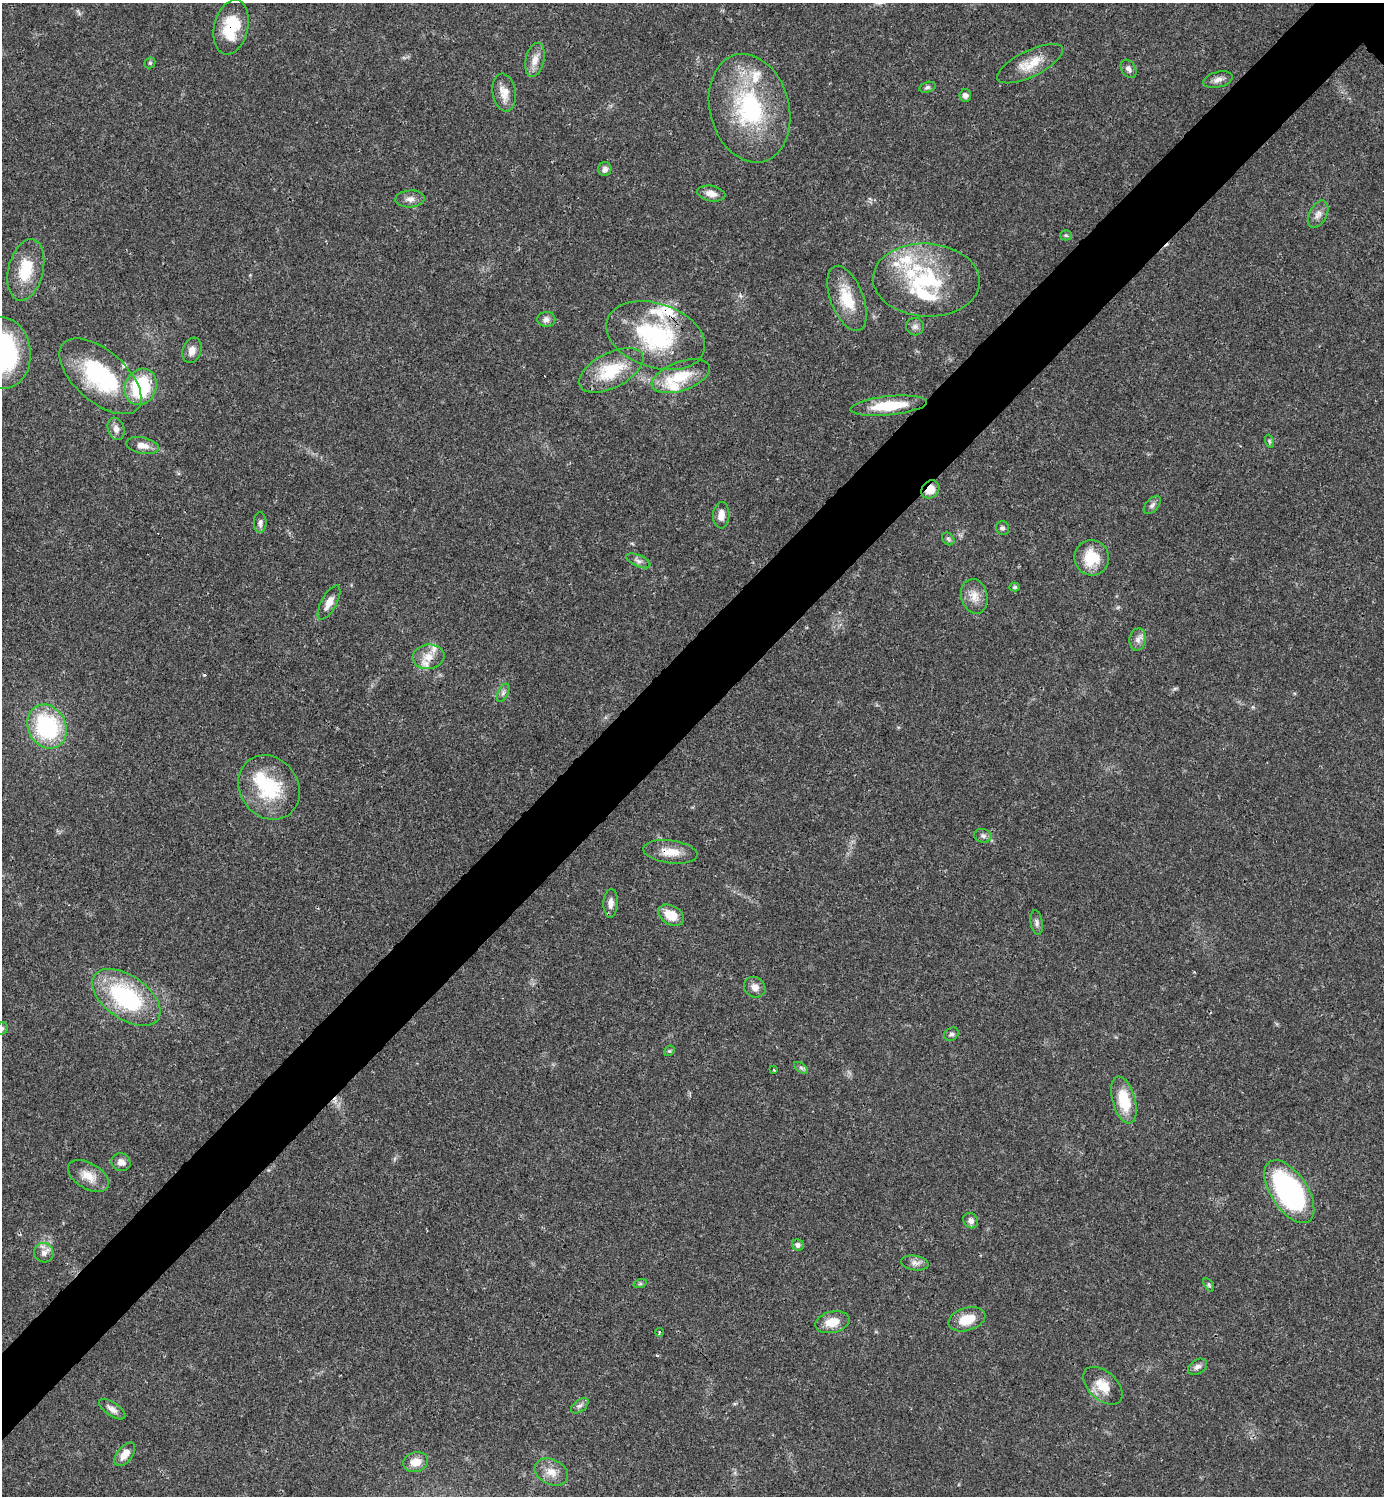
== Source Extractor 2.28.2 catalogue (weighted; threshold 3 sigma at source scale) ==
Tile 7 of 4 x 4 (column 3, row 2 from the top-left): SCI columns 3061-4442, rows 2989-4482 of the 5980 x 5981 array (HDU 1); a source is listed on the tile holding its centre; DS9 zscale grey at full resolution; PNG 1386 x 1498 px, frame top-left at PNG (2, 3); each listed source drawn as its Kron ellipse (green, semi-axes under 4 px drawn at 4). Shown black and unused: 6% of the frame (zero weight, under 3 of 4 exposures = <1% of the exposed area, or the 3 px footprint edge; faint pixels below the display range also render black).
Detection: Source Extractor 2.28.2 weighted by HDU 2 'WHT'; one run over the whole footprint, this tile lists its part. Background 0.0194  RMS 0.0023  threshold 0.0102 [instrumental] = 3 sigma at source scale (4.5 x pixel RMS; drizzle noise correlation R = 1.50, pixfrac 1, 0.05/0.05 arcsec/px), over >= 5 px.
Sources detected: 90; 1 inside a brighter object's white glare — neither listed nor drawn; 10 inside a brighter listed object's ellipse — not listed separately; the other 79 listed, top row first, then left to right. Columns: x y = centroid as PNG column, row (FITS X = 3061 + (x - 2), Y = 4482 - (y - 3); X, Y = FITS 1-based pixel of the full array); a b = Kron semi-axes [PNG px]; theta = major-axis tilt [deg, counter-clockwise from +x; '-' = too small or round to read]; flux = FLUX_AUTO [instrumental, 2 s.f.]
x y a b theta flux
231 27 28 17 77 9.1
535 60 17 9 77 2.3
150 63 6 5 - 0.35
1030 64 36 13 26 4.8
1129 69 10 7 -58 0.91
1218 80 15 7 14 1.3
927 87 8 5 16 0.54
504 93 19 11 -81 2.8
965 95 6 6 - 0.91
749 108 55 39 -75 28
605 169 7 6 - 0.83
711 194 14 7 -11 1.8
410 199 15 8 3 1.4
1318 214 15 8 62 1.4
1066 235 5 5 - 0.31
26 270 31 17 76 8
926 280 53 36 -3 23
847 298 34 16 -69 7.5
546 319 9 7 2 1
915 327 9 8 - 0.89
656 336 51 32 -19 25
192 350 13 9 70 1.8
2 353 36 28 -84 42
611 370 35 17 27 10
100 376 49 25 -41 22
681 376 30 14 20 7.5
141 387 19 15 67 16
889 406 38 9 6 8.5
116 429 11 8 -70 1.3
1269 441 6 4 -71 0.34
142 446 17 8 -11 2
930 489 10 8 48 2.8
1152 505 11 6 48 0.79
721 515 13 8 87 1.8
260 523 10 6 90 0.9
1002 528 7 6 - 0.51
948 539 7 5 -47 0.49
1092 558 17 17 - 6.9
638 561 13 5 -24 0.86
1015 587 5 4 - 0.34
974 596 17 13 -76 2.7
329 603 19 7 61 2.1
1138 640 11 8 78 1.3
428 657 16 12 8 3.2
503 693 10 5 63 0.61
47 727 23 19 -62 23
269 787 34 29 -55 14
983 836 9 7 -11 0.74
670 852 27 11 -7 3.7
611 903 14 7 88 1.6
671 915 14 9 -30 4
1037 923 12 6 -81 0.82
755 987 11 10 - 1.5
126 997 39 21 -35 25
2 1028 7 5 58 0.45
951 1034 7 6 - 0.59
669 1051 6 4 41 0.3
801 1068 8 4 -37 0.48
774 1070 4 3 - 0.23
1124 1100 24 11 -74 8.1
121 1162 10 8 -19 1.4
88 1176 22 13 -31 3.4
1289 1192 36 18 -57 50
971 1221 8 7 - 0.99
798 1245 6 5 - 0.78
44 1253 10 9 - 1.3
915 1263 14 7 -9 1.2
640 1284 7 4 18 0.38
1209 1285 7 3 -61 0.31
967 1319 19 11 17 4.5
832 1322 17 10 13 3.5
659 1332 4 3 - 0.18
1197 1367 10 7 32 0.96
1103 1386 23 14 -43 4.2
580 1406 10 5 37 0.73
112 1409 15 6 -34 1.2
125 1454 14 7 51 2.3
416 1462 12 10 15 2.8
551 1472 17 12 -26 2.8
Overlapping masked pixels (flux is a lower limit): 3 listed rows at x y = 231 27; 930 489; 670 852
Isophote crosses this tile's border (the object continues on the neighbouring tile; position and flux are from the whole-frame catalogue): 2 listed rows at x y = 2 353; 2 1028